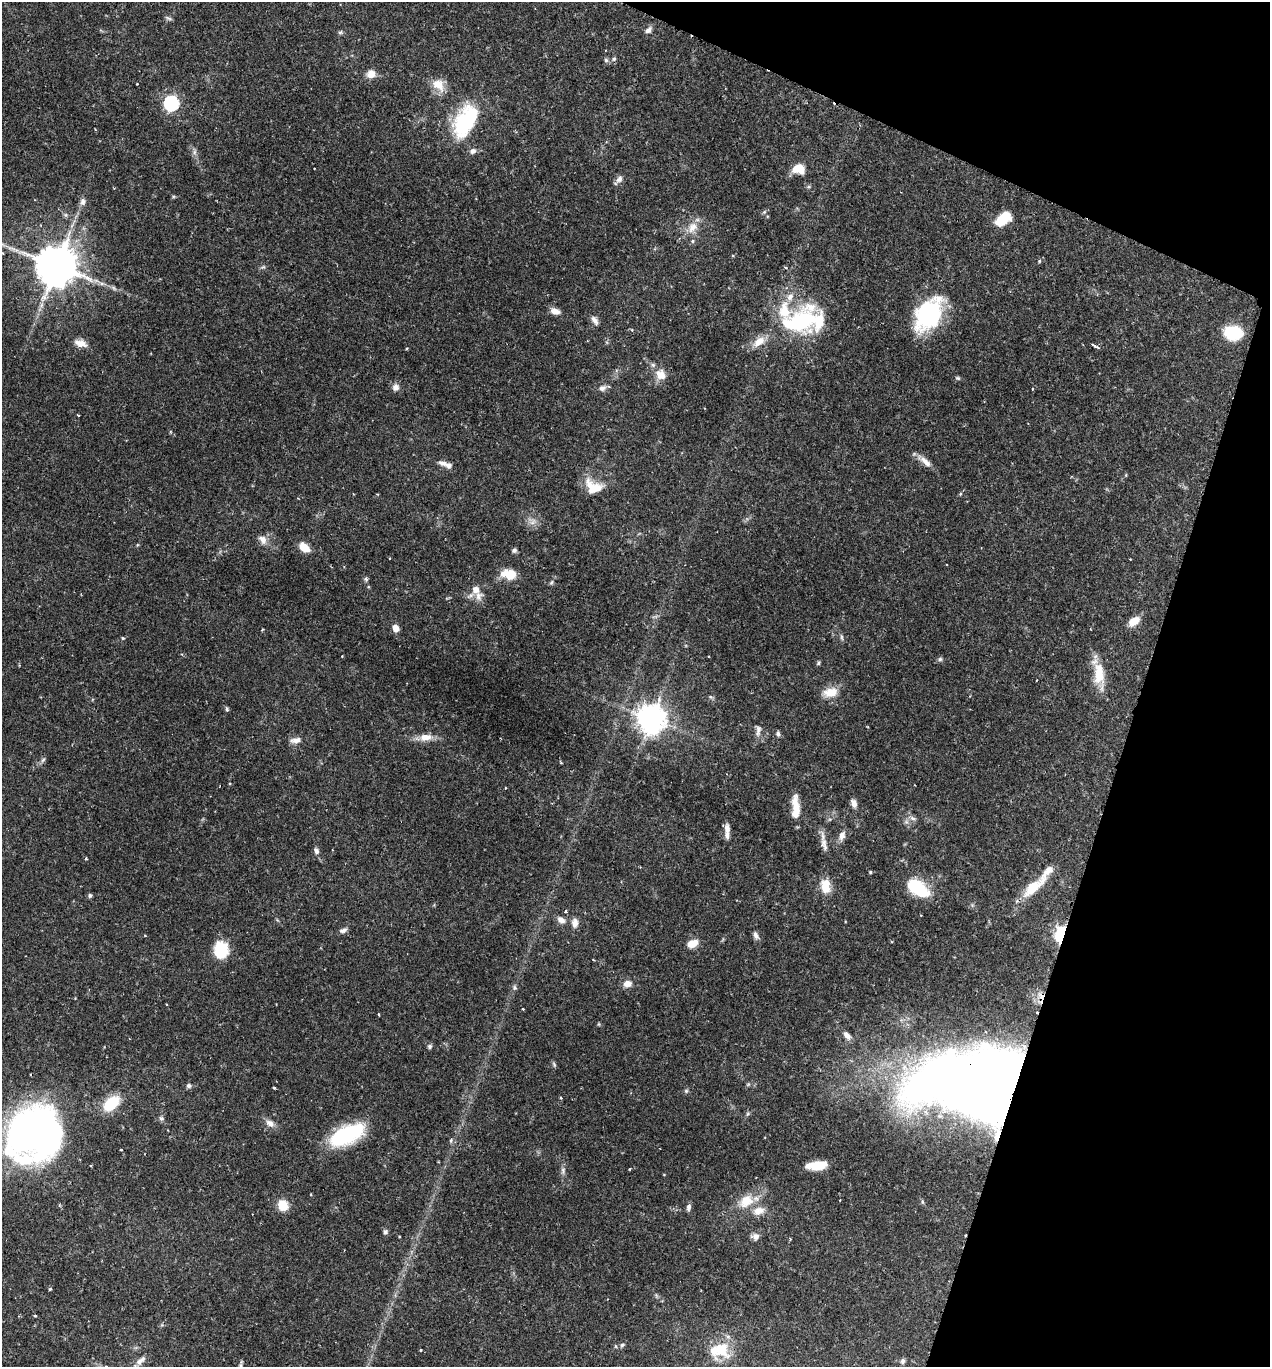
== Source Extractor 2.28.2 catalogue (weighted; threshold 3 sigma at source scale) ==
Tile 8 of 4 x 4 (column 4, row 2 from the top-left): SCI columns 3947-5214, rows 2739-4103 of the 5488 x 5474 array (HDU 1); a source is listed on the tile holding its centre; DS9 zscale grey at full resolution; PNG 1272 x 1369 px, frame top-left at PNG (2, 2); no overlay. Shown black and unused: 16% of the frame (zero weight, under 2 of 3 exposures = <1% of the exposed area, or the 3 px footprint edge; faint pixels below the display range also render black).
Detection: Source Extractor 2.28.2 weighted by HDU 2 'WHT'; one run over the whole footprint, this tile lists its part. Background 0.12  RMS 0.0034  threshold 0.0152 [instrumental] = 3 sigma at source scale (4.5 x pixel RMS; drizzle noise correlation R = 1.50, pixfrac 1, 0.05/0.05 arcsec/px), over >= 5 px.
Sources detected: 148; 1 too faint to see at this stretch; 3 inside a brighter object's white glare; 3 cosmic-ray / hot-pixel residue — not listed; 16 inside a brighter listed object's ellipse — not listed separately; the other 125 listed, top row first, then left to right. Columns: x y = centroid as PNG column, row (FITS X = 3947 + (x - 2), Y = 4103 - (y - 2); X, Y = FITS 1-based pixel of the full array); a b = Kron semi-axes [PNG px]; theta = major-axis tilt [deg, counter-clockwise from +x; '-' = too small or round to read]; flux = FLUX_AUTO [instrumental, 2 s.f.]
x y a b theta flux
168 18 10 4 -24 0.63
648 30 10 6 46 1.5
340 32 6 4 28 0.54
614 59 6 5 - 0.58
606 60 6 5 - 0.66
371 74 12 11 - 2.6
137 84 2 2 - 0.2
438 85 17 13 -45 5
171 103 7 7 - 63
466 120 39 21 60 30
473 151 8 6 26 1.5
194 152 7 4 89 0.84
799 169 14 10 -3 5
619 179 11 7 46 1.5
83 202 10 8 86 1.5
764 212 6 5 - 0.55
1003 219 18 10 36 8
692 227 17 12 62 4.1
733 255 4 3 - 0.35
1039 261 4 4 - 0.43
57 266 13 11 -25 1200
785 267 5 3 - 0.46
114 288 8 4 -53 0.65
555 311 10 7 -17 2.5
929 314 39 24 55 33
595 320 13 6 -53 1.6
800 321 50 32 27 37
632 330 5 3 - 0.31
1233 333 15 11 -6 17
80 343 18 8 -17 2.9
1095 346 8 3 -31 0.83
661 375 15 13 -48 3.9
958 378 7 5 -20 0.55
395 387 9 8 - 1.7
602 388 10 7 24 1.5
925 461 23 7 -41 2.8
443 463 13 6 -16 1.6
1126 475 6 3 72 0.31
593 487 23 16 -28 7.3
960 494 5 3 - 0.39
533 522 11 6 46 1.8
263 540 13 9 -54 2.3
304 547 9 6 -38 6.8
514 550 6 5 - 0.76
510 575 15 13 -27 5.4
366 579 6 5 - 0.58
551 582 6 4 59 0.55
478 596 13 11 85 2.8
1134 621 13 8 33 3.9
395 628 7 6 - 2.4
262 630 3 2 - 0.3
841 637 10 4 -79 0.65
123 638 4 4 - 0.34
342 656 3 2 - 0.24
940 659 6 6 - 0.63
818 663 6 4 57 0.54
1099 675 33 14 -79 8
830 692 18 12 11 5.3
711 697 6 4 -18 0.5
227 709 6 5 - 0.62
651 719 9 9 - 470
758 731 17 7 84 1.7
778 734 7 5 -78 0.74
426 737 18 9 3 3.8
296 740 16 7 8 2.1
43 760 7 5 45 0.72
505 788 3 2 - 0.21
854 803 10 6 -71 1.8
796 806 28 9 -83 5.4
913 818 8 5 -20 1
727 828 14 7 -87 2.1
842 836 13 8 72 2
824 844 23 7 -75 2.6
316 851 8 6 -66 1
86 859 3 3 - 0.38
870 872 4 4 - 0.34
915 886 15 11 -26 19
825 887 15 10 -81 6.1
1034 887 39 12 41 9.3
90 895 6 5 - 0.6
561 920 10 7 -34 2
575 923 12 8 85 2
343 930 10 6 19 1.2
1061 934 7 5 72 77
756 935 11 6 -54 1.2
692 943 12 7 22 4.2
220 953 23 15 -66 8
627 984 10 8 18 2.5
514 987 6 6 - 0.75
523 1009 3 3 - 0.33
379 1014 4 2 - 0.34
599 1024 5 3 - 0.31
847 1035 12 7 -48 1.7
430 1046 6 6 - 0.7
554 1064 8 4 -64 0.57
978 1083 96 51 1 620
189 1086 6 6 - 0.81
274 1087 3 2 - 0.52
686 1091 5 5 - 0.55
561 1098 3 3 - 0.4
111 1103 17 10 45 13
161 1118 7 6 - 0.81
270 1123 13 8 -38 2.1
36 1131 54 42 26 140
346 1135 35 16 25 30
451 1140 5 4 - 0.57
121 1150 3 2 - 0.42
817 1165 19 8 6 6.8
629 1169 3 2 - 0.24
563 1171 10 6 -90 1.1
311 1194 4 2 - 0.23
746 1201 22 16 41 7.3
282 1205 6 6 - 12
688 1207 8 5 78 1.1
385 1232 6 5 - 0.87
755 1236 10 8 14 1.6
399 1237 2 2 - 0.35
50 1289 4 4 - 0.38
35 1315 4 3 - 0.36
622 1345 7 5 17 0.72
421 1350 3 3 - 0.56
719 1350 31 22 2 12
140 1361 17 8 44 2.2
903 1361 7 6 - 0.82
241 1366 6 6 - 0.62
Overlapping masked pixels (flux is a lower limit): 3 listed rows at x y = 57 266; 1061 934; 978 1083
Isophote crosses this tile's border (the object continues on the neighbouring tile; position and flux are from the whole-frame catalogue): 2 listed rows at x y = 57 266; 241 1366